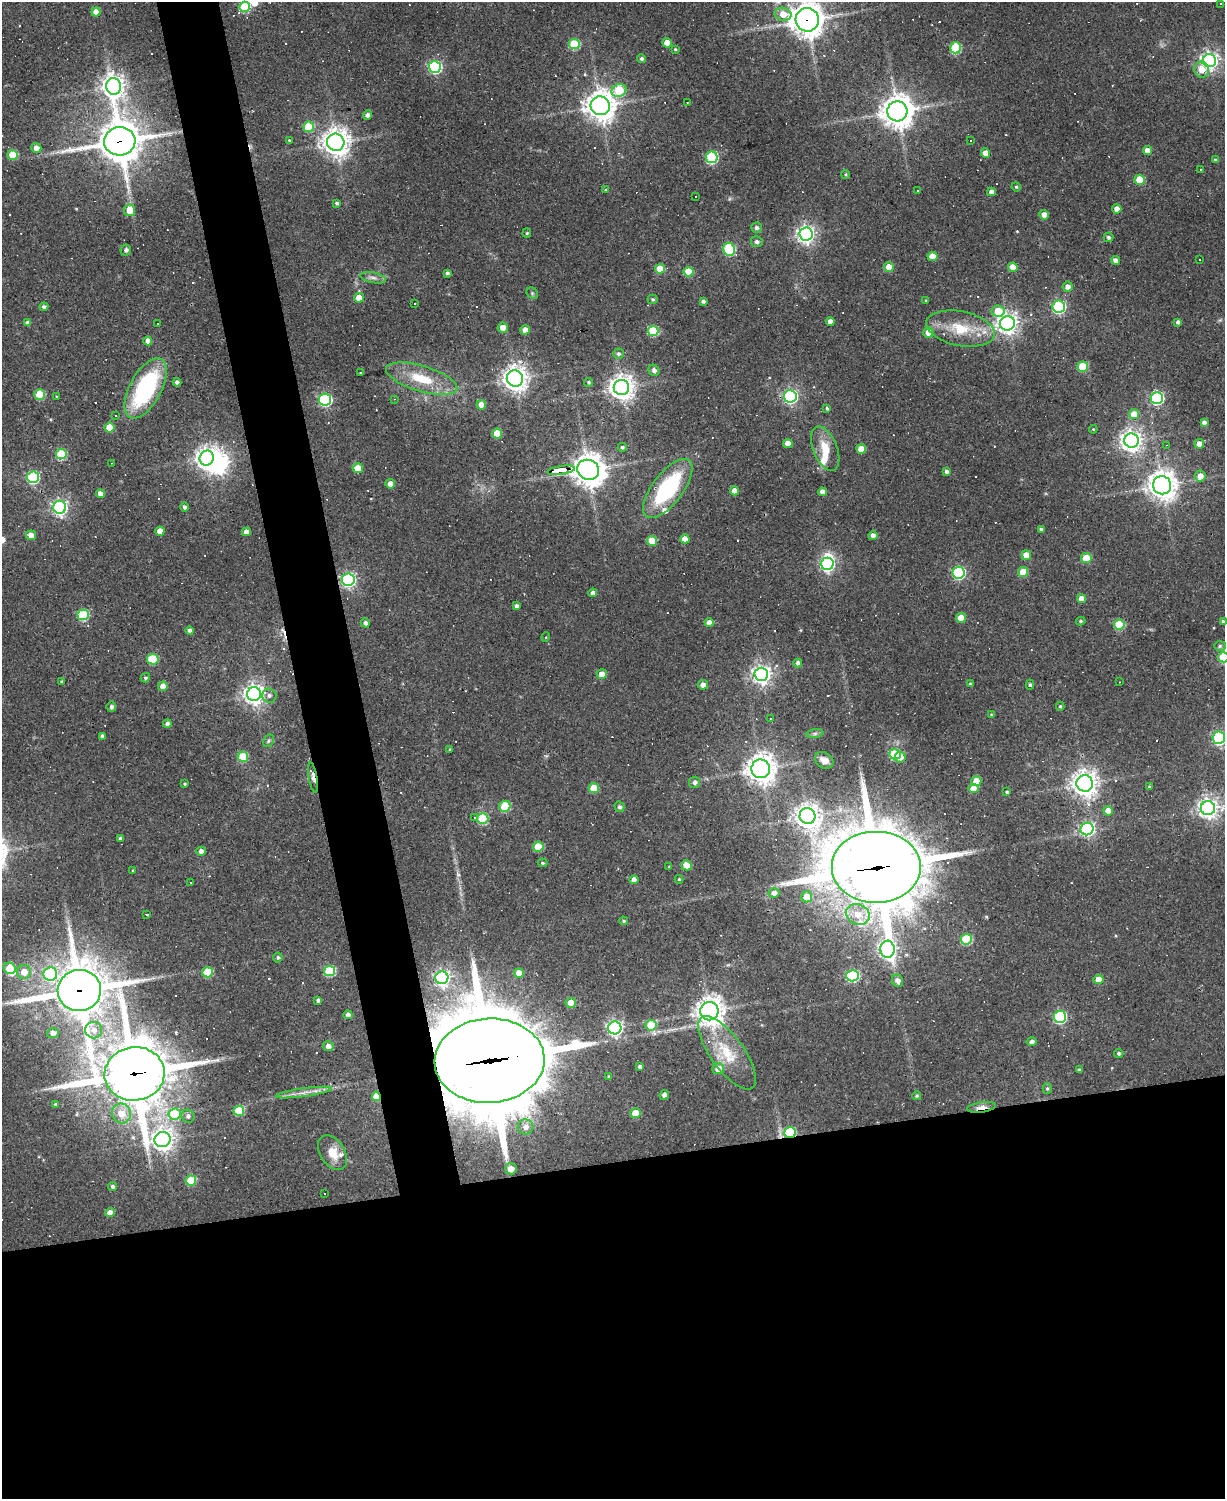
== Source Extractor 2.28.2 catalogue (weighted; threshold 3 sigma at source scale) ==
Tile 11 of 4 x 3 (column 3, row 3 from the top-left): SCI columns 2449-3671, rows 133-1629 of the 4895 x 4870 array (HDU 1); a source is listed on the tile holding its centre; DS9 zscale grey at full resolution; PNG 1227 x 1501 px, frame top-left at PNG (2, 2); each listed source drawn as its Kron ellipse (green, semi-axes under 4 px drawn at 4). Shown black and unused: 26% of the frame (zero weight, under 2 of 3 exposures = <1% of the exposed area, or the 3 px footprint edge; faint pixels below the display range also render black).
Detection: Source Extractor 2.28.2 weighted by HDU 2 'WHT'; one run over the whole footprint, this tile lists its part. Background 0.0632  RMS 0.0059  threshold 0.0265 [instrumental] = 3 sigma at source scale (4.5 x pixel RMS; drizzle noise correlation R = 1.50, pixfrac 1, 0.05/0.05 arcsec/px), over >= 5 px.
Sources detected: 341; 1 too faint to see at this stretch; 4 inside a brighter object's white glare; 60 cosmic-ray / hot-pixel residue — neither listed nor drawn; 7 inside a brighter listed object's ellipse — not listed separately; the other 269 listed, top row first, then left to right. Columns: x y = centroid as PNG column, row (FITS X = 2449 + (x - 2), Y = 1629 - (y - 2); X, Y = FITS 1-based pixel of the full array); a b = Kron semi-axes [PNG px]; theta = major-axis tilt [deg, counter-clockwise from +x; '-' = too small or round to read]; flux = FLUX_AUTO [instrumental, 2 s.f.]
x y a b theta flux
1220 3 3 2 - 0.62
244 7 5 5 - 35
96 12 4 4 - 7.2
783 14 8 6 -12 8.5
807 20 12 11 - 840
667 43 4 4 - 7.8
574 44 5 5 - 34
955 48 5 5 - 40
675 49 4 3 - 0.7
641 59 4 4 - 1.4
1209 61 6 6 - 250
435 67 6 6 - 91
1202 70 8 7 - 7.4
113 86 8 7 - 470
619 90 7 6 - 26
687 102 3 2 - 0.56
600 106 9 9 - 800
897 111 10 10 - 900
368 115 5 4 - 2.2
309 127 5 5 - 25
289 140 3 2 - 0.43
120 141 15 14 - 1800
970 141 3 3 - 2.1
336 142 9 8 - 670
36 148 5 5 - 3.1
1147 151 4 4 - 6.6
986 153 4 4 - 7.8
13 155 5 5 - 17
712 157 6 6 - 63
1215 160 4 3 - 1
1201 169 3 3 - 1.3
846 174 4 4 - 0.82
1140 180 5 5 - 18
1016 187 5 4 - 0.64
605 190 4 3 - 0.5
918 190 3 3 - 2.2
991 192 4 4 - 3.1
695 196 3 2 - 0.98
337 203 4 4 - 1.3
1117 209 4 4 - 5
129 210 6 5 - 9.5
1044 215 5 4 - 4.9
757 228 5 5 - 1.7
527 233 5 4 - 0.65
806 234 6 6 - 260
1108 237 5 4 - 1.3
757 242 6 5 - 1.9
729 249 6 5 - 46
126 250 5 5 - 1.7
933 256 5 4 - 8
1200 259 3 3 - 2
1115 260 4 4 - 2.9
889 267 5 4 - 8.8
1013 267 5 4 - 8
660 269 5 4 - 12
689 272 5 5 - 16
447 273 4 3 - 1.2
373 278 13 5 -12 2.4
1068 287 5 5 - 3.8
532 293 6 5 - 1
359 298 5 4 - 7.4
653 299 5 5 - 0.92
703 301 4 3 - 1.5
926 301 3 3 - 0.56
414 304 3 3 - 2.1
1059 306 6 6 - 94
44 307 4 4 - 1.5
998 311 6 5 - 13
830 321 4 4 - 3.1
1178 322 4 4 - 1.9
27 323 4 4 - 2.1
1007 323 7 7 - 360
157 324 2 2 - 0.49
503 328 5 5 - 6
960 329 35 17 -11 22
525 330 4 4 - 4.5
653 331 5 5 - 33
928 332 5 5 - 6.7
148 341 4 4 - 4.1
618 354 5 5 - 1.4
1083 367 5 5 - 25
654 370 6 5 - 2.2
361 373 3 3 - 0.51
422 379 37 13 -17 22
515 379 8 8 - 530
177 382 4 4 - 2.6
589 382 4 4 - 0.91
621 387 8 7 - 580
146 388 33 15 62 71
40 394 5 5 - 27
57 396 4 2 - 0.55
790 396 6 6 - 130
1157 398 6 6 - 95
395 399 3 3 - 0.57
325 400 6 6 - 100
481 405 5 4 - 7.3
827 408 4 4 - 1
1134 414 5 5 - 9.8
115 416 3 2 - 0.75
1204 422 4 4 - 2.2
109 427 5 5 - 15
1093 429 4 4 - 0.66
497 433 5 5 - 15
1131 441 7 7 - 380
788 443 5 4 - 5.6
1199 444 5 4 - 4.9
1166 445 4 2 - 0.42
622 447 4 4 - 1.2
825 449 23 12 -68 11
861 449 5 5 - 11
61 454 5 5 - 33
207 458 7 7 - 420
112 463 3 2 - 0.39
358 468 5 5 - 11
561 470 14 3 9 92
588 470 11 10 - 870
946 471 4 4 - 1.5
1200 476 5 5 - 5.2
33 477 6 6 - 77
390 484 5 4 - 4.2
1162 485 9 9 - 670
668 488 35 15 53 61
734 491 4 4 - 4.8
822 492 4 4 - 3.5
100 494 4 4 - 4
60 507 6 6 - 190
184 507 4 4 - 1.5
1041 529 3 3 - 1.1
160 531 4 4 - 7.9
246 532 4 4 - 4.2
31 535 5 5 - 5
873 535 4 4 - 3.1
685 539 5 4 - 5.9
652 541 5 5 - 13
1026 555 5 4 - 6.5
1086 558 5 5 - 19
827 564 6 6 - 130
1023 572 5 5 - 14
959 573 6 6 - 79
348 580 6 6 - 130
593 593 4 4 - 2.4
1082 599 4 4 - 6.5
517 606 4 4 - 2
83 615 5 5 - 45
961 618 5 5 - 11
1081 621 4 4 - 0.86
1223 621 4 3 - 1
365 623 5 4 - 1.8
709 623 4 4 - 5
1119 625 5 5 - 32
190 631 4 4 - 2.4
546 637 5 3 - 0.54
1220 646 6 5 - 1
1224 657 5 5 - 41
153 659 6 5 - 31
798 663 4 4 - 2.1
602 674 5 4 - 5.1
761 674 7 6 - 290
145 678 5 4 - 1.1
62 682 3 3 - 0.86
1120 682 3 2 - 0.35
970 684 4 4 - 0.96
703 685 5 4 - 3.6
1030 685 5 4 - 0.99
163 686 5 4 - 6.3
254 694 7 7 - 360
269 695 7 7 - 1.9
1060 706 4 4 - 0.8
111 707 5 5 - 1.6
992 715 4 4 - 1.1
770 718 2 2 - 0.6
167 724 4 4 - 2.6
815 734 8 4 8 1.4
102 736 4 3 - 1.4
1219 738 6 6 - 110
269 741 7 5 60 1.1
450 749 3 3 - 0.57
895 754 5 5 - 38
243 757 5 5 - 28
900 757 5 5 - 4.2
824 760 10 7 -34 4.9
761 769 9 9 - 680
313 777 15 4 -80 2.6
976 781 5 5 - 12
695 782 5 5 - 1.9
1085 783 8 8 - 540
185 784 4 3 - 0.83
1149 786 3 3 - 0.7
594 788 5 5 - 17
974 788 5 5 - 8.9
1007 792 3 3 - 0.92
505 806 6 5 - 30
619 807 5 4 - 1.5
1208 808 7 7 - 310
1108 811 5 4 - 6.3
807 816 8 7 - 550
474 818 4 4 - 1.2
483 819 5 5 - 34
1087 829 6 6 - 120
121 838 4 3 - 1.4
538 847 5 5 - 19
201 851 4 4 - 2.7
542 863 5 4 - 0.84
686 865 5 5 - 12
669 867 3 3 - 0.69
876 868 45 36 0 4500
133 870 3 3 - 0.54
679 879 4 4 - 0.63
634 880 4 4 - 5.3
191 883 2 2 - 0.52
774 893 5 5 - 3.1
807 897 5 5 - 10
146 914 3 3 - 3.6
858 914 12 10 -23 8.7
623 921 4 4 - 0.8
966 939 5 5 - 39
888 949 8 7 - 270
278 957 5 5 - 1.2
10 968 6 5 - 22
329 971 5 5 - 42
24 972 7 7 - 7.8
208 972 5 5 - 29
519 973 5 4 - 8.7
50 974 7 7 - 63
852 976 6 5 - 69
442 978 6 6 - 160
1099 979 5 4 - 8.3
898 981 6 5 - 2.7
79 991 22 20 9 2700
318 1000 4 3 - 1.8
571 1003 5 5 - 9.2
709 1011 9 9 - 630
348 1015 4 4 - 2.3
1060 1017 6 6 - 71
651 1025 5 5 - 18
615 1028 6 6 - 190
94 1030 8 8 - 4.5
53 1033 6 5 - 4
1031 1042 5 4 - 2.2
328 1046 5 5 - 3.6
727 1053 43 16 -54 23
1119 1053 4 4 - 1.3
489 1061 55 42 3 9300
640 1067 4 3 - 1.7
718 1069 6 5 - 5.9
1079 1070 4 3 - 1.2
135 1074 30 26 8 2800
609 1077 3 3 - 0.99
1047 1088 5 4 - 1
304 1093 28 3 8 4.5
664 1095 5 4 - 2.8
376 1096 5 4 - 13
917 1096 4 4 - 0.85
56 1104 3 3 - 1.1
982 1107 15 5 8 5
239 1111 5 5 - 26
121 1113 10 9 - 8.7
636 1113 5 5 - 16
175 1114 6 5 - 31
188 1116 7 6 - 2
526 1127 8 7 - 3.9
790 1132 6 5 - 48
163 1140 8 7 - 430
332 1153 19 12 -57 9.1
511 1169 6 5 - 4.3
191 1180 5 5 - 23
113 1187 4 4 - 1.6
325 1193 3 3 - 2.3
110 1213 5 4 - 5.4
Overlapping masked pixels (flux is a lower limit): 12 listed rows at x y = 807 20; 120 141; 561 470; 588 470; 313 777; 876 868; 79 991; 489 1061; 135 1074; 376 1096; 982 1107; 790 1132
Isophote crosses this tile's border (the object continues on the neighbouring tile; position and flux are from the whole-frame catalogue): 4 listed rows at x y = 807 20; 1223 621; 1224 657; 1219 738